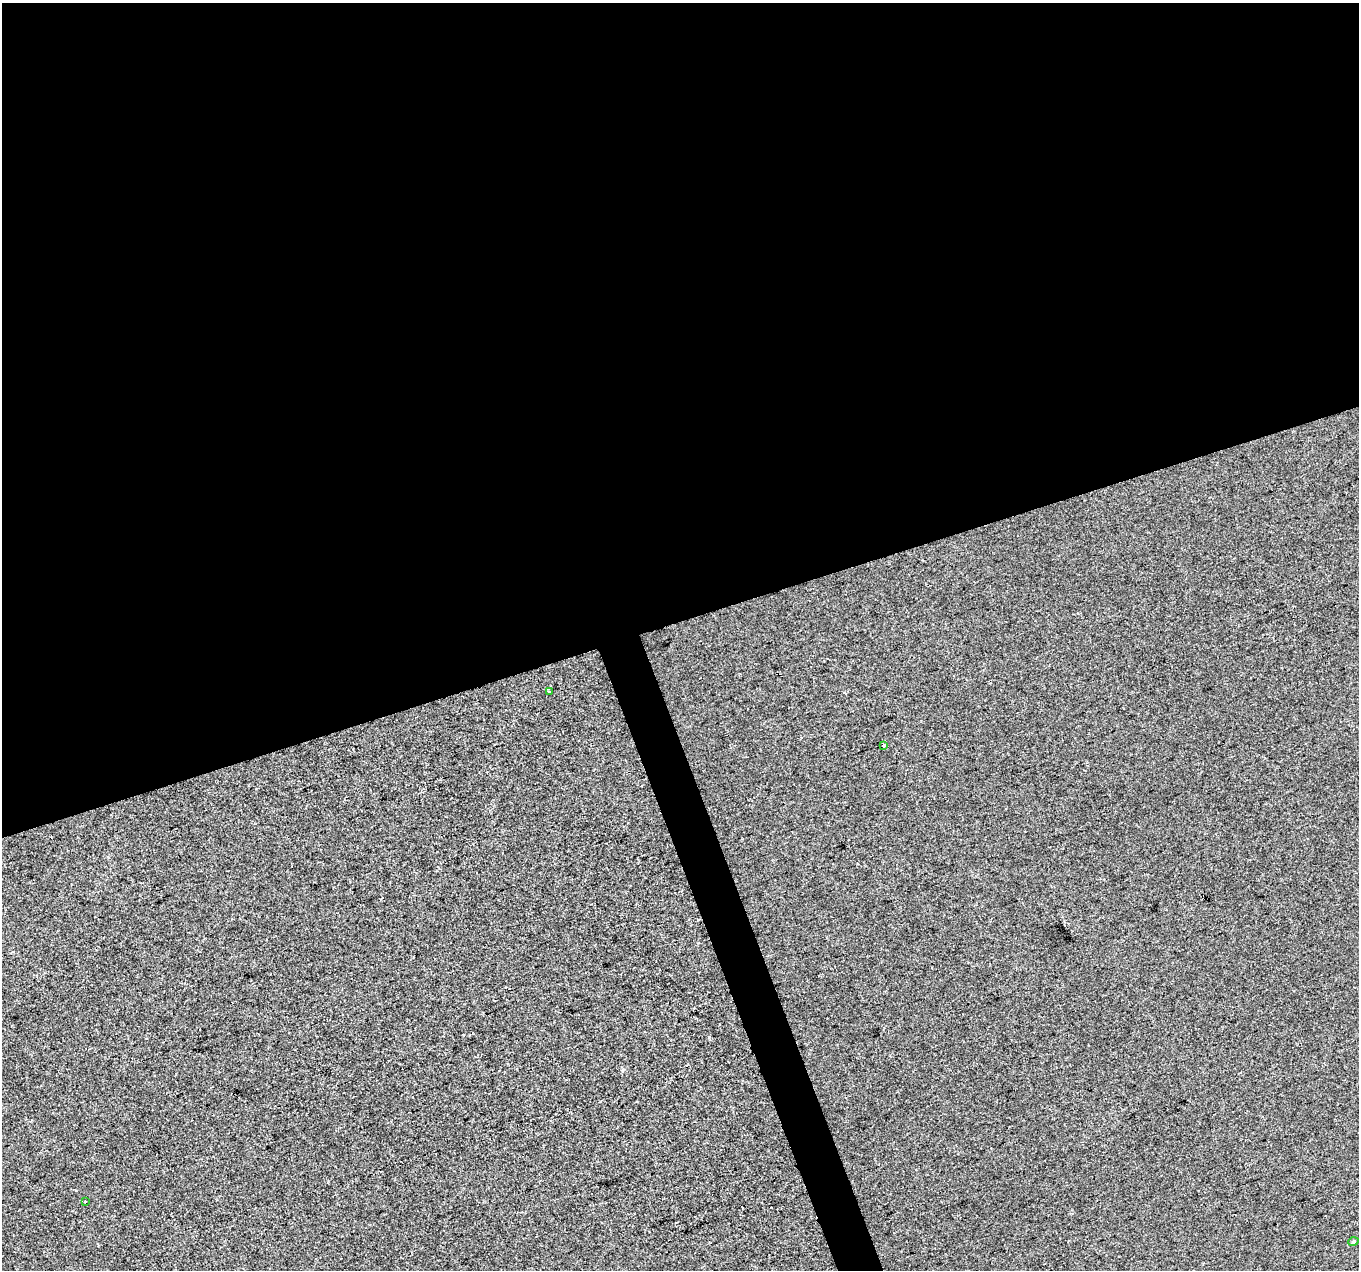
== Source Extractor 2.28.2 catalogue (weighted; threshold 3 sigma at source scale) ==
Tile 2 of 4 x 4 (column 2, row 1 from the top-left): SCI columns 1359-2715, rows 3925-5192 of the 5430 x 5260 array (HDU 1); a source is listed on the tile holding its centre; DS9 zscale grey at full resolution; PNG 1361 x 1272 px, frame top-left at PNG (2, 3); each listed source drawn as its Kron ellipse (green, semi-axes under 4 px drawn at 4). Shown black and unused: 51% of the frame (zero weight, under 2 of 3 exposures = <1% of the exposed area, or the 3 px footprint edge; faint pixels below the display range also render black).
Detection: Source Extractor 2.28.2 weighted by HDU 2 'WHT'; one run over the whole footprint, this tile lists its part. Background -1.98e-04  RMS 0.0056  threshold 0.025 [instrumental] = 3 sigma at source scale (4.5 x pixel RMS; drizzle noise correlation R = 1.50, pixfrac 1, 0.0396/0.0396 arcsec/px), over >= 5 px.
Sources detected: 5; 1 cosmic-ray / hot-pixel residue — neither listed nor drawn; the other 4 listed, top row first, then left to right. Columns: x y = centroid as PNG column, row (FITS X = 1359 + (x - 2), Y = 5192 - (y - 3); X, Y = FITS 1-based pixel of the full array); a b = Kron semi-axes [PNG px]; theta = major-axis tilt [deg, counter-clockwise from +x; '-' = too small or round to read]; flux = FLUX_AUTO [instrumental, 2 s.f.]
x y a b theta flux
549 691 3 2 - 0.64
884 745 3 3 - 11
85 1201 3 2 - 1.1
1353 1242 5 3 - 0.58